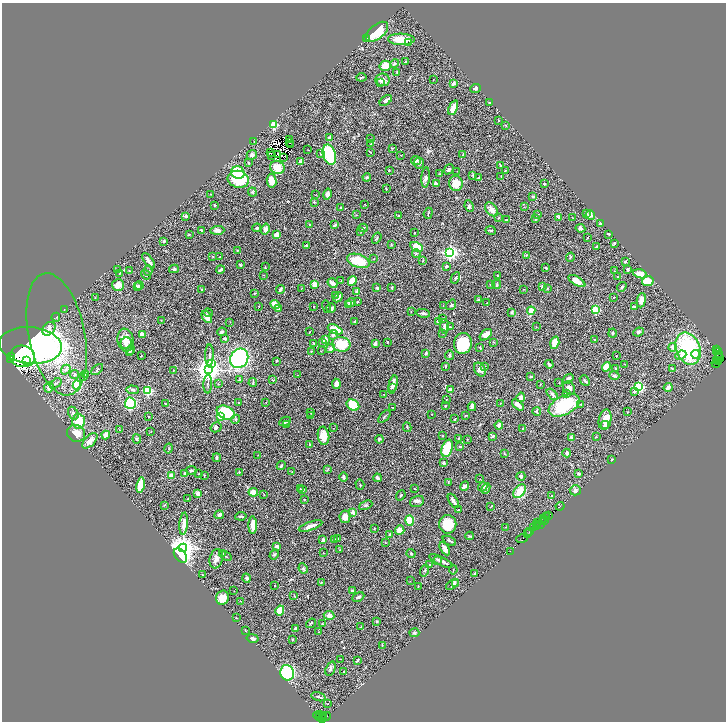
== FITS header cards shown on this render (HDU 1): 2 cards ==
NAXIS1  =                 1448
NAXIS2  =                 1439

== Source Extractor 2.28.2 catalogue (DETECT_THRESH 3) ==
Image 1448 x 1439 px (HDU 1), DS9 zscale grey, zoomed out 1/2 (1 PNG px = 2 x 2 image px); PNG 728 x 724 px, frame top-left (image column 1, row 1438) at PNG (2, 3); each listed source drawn as its Kron ellipse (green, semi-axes under 4 px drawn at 4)
Background 2.33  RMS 0.066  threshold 0.197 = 3 sigma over >= 5 px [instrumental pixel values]
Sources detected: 559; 72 cannot appear on this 1/2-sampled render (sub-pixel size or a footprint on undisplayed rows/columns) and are neither listed nor drawn; the other 487 listed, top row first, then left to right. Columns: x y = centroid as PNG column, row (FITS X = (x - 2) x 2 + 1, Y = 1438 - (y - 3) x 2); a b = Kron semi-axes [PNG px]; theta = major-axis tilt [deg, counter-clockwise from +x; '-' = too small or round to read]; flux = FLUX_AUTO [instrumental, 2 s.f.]
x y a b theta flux
377 32 13 7 38 390
366 39 2 2 - 59
401 39 13 5 -1 250
409 42 2 1 - 50
406 62 4 3 - 13
395 64 4 3 - 24
385 66 6 5 - 160
397 72 3 2 - 8.9
361 77 5 2 - 9.7
383 80 7 6 - 65
433 80 2 1 - 3.7
380 83 2 1 - 14
453 83 3 3 - 37
475 88 6 4 23 26
386 100 7 3 38 32
490 103 3 2 - 6.7
453 108 8 3 66 180
499 120 3 2 - 5.3
273 125 3 3 - 740
506 125 2 2 - 5.3
329 138 4 3 - 41
290 139 2 1 - 4.8
370 139 2 2 - 6.2
254 142 2 2 - 4.6
289 143 2 1 - 6.7
371 144 2 1 - 5.6
290 145 2 1 - 5.2
392 148 4 3 - 11
308 150 2 2 - 5.5
370 152 4 2 - 8.6
270 153 2 1 - 6
321 153 2 2 - 35
277 154 2 1 - 5.7
252 155 5 4 - 38
271 155 3 1 - 2.5
329 155 10 6 -74 680
401 155 3 2 - 4.1
462 155 3 2 - 5.1
284 157 2 2 - 4
416 160 5 4 - 33
301 162 2 2 - 140
248 163 3 2 - 13
419 163 5 5 - 31
500 165 4 1 - 9
277 167 7 6 - 190
449 169 5 4 - 23
389 170 3 3 - 7.4
505 170 2 2 - 7.1
457 171 2 1 - 3.7
238 173 7 6 - 470
440 174 3 3 - 11
473 175 4 3 - 12
501 176 3 1 - 4.5
367 177 4 3 - 14
426 177 10 4 85 43
478 178 3 2 - 9.2
238 179 11 8 -15 600
271 181 7 5 -82 140
456 183 7 6 - 150
436 184 4 3 - 40
544 184 2 2 - 14
386 189 2 2 - 8.1
252 192 4 3 - 13
211 194 2 2 - 3.7
327 194 5 4 - 43
316 195 3 2 - 4.3
533 196 2 2 - 14
314 202 2 2 - 28
365 204 2 2 - 5.3
214 205 2 2 - 15
469 206 6 4 -65 23
524 207 3 2 - 5.6
341 208 3 3 - 13
491 209 8 5 -49 76
428 213 5 2 - 9.6
586 214 3 2 - 24
356 215 2 2 - 7.2
399 215 3 2 - 7.1
538 215 3 3 - 8.3
590 215 5 4 - 35
186 216 4 3 - 34
559 217 4 3 - 28
499 218 3 3 - 8.7
536 218 3 3 - 21
572 218 3 2 - 4.8
507 220 3 2 - 11
601 223 4 2 - 44
309 224 3 2 - 4.5
335 225 4 2 - 22
257 228 4 4 - 21
363 228 5 3 - 13
580 228 5 4 - 32
265 229 5 4 - 74
217 230 7 4 1 53
491 230 5 3 - 18
202 231 4 2 - 27
360 231 2 2 - 11
414 233 2 2 - 4.6
189 234 4 2 - 9
609 234 3 2 - 9.9
277 235 4 3 - 110
377 238 6 3 56 13
587 238 2 2 - 4.7
164 241 3 3 - 17
614 243 2 2 - 17
391 244 4 2 - 9.5
306 245 3 3 - 27
417 247 7 4 -29 210
596 247 3 2 - 19
237 250 3 3 - 8.1
416 253 4 4 - 16
450 253 4 3 - 4000
526 255 3 3 - 11
213 256 2 2 - 8
220 257 3 2 - 12
570 257 5 2 - 11
374 259 2 2 - 4.9
423 260 3 2 - 7
149 261 9 3 -54 44
358 261 12 6 -18 260
625 261 3 3 - 16
240 265 4 3 - 11
446 266 4 3 - 30
265 267 3 2 - 6.8
546 268 4 2 - 14
117 269 3 2 - 4.8
174 269 5 3 - 18
628 269 4 3 - 13
220 270 4 2 - 33
130 271 3 2 - 12
148 271 5 4 - 16
614 271 2 2 - 6.5
119 274 3 2 - 5.6
640 274 7 4 -15 150
146 275 5 3 - 11
263 275 2 2 - 4.4
497 276 2 2 - 7.6
617 277 2 2 - 6.9
455 278 6 3 63 20
341 281 2 2 - 4.6
352 281 5 4 - 200
577 281 9 4 -31 140
648 281 6 5 - 190
333 283 5 3 - 69
497 284 5 3 - 13
118 285 6 6 - 130
314 285 2 2 - 240
490 285 2 2 - 18
137 286 4 3 - 13
139 286 4 4 - 15
543 286 3 3 - 46
391 287 3 3 - 12
622 287 5 3 - 18
377 288 3 3 - 12
202 289 2 2 - 7.7
280 289 4 2 - 42
301 289 3 2 - 4.8
524 289 3 2 - 3.9
547 289 3 2 - 7
357 292 4 3 - 51
255 293 3 2 - 8.9
336 295 3 2 - 9.2
338 297 5 2 - 81
614 297 3 2 - 6.7
95 298 3 1 - 5.4
478 300 3 2 - 30
641 300 7 4 81 86
351 302 5 3 - 53
357 302 3 2 - 7.5
487 303 3 2 - 8.9
275 304 5 3 - 120
348 305 3 3 - 21
443 305 2 1 - 3.3
451 305 5 4 - 19
259 306 3 2 - 4
634 306 3 3 - 11
314 307 2 2 - 4.5
326 307 6 2 -75 16
331 308 5 4 - 25
64 309 2 2 - 5.2
278 309 2 2 - 24
596 310 3 3 - 840
531 311 4 4 - 90
411 312 2 2 - 3.7
512 312 3 2 - 17
208 313 4 3 - 12
423 313 7 3 -9 22
56 317 4 3 - 12
207 317 7 4 -59 91
442 319 4 3 - 22
161 320 2 1 - 4.3
355 321 3 2 - 18
438 321 4 3 - 45
230 322 2 2 - 5.3
444 326 7 4 -85 40
450 327 3 2 - 6.7
536 327 3 2 - 4.3
49 329 7 5 48 50
335 329 8 4 -24 290
222 332 5 4 - 19
309 332 3 2 - 5.8
638 332 5 4 - 23
443 333 2 2 - 4.1
613 333 4 2 - 13
57 334 62 28 -78 870
142 335 3 3 - 97
333 335 5 3 - 25
486 335 7 4 43 87
225 338 3 3 - 30
125 340 11 8 -81 140
325 340 2 2 - 170
595 340 2 2 - 42
323 342 4 3 - 13
387 342 2 2 - 8.7
494 342 3 3 - 6.4
126 343 6 5 - 55
314 343 3 3 - 8.6
463 343 10 9 - 460
555 343 6 4 73 120
341 344 9 7 -10 370
375 344 3 2 - 39
31 345 32 18 -5 2600
673 347 4 3 - 48
331 348 5 3 - 50
480 348 4 3 - 9.4
688 348 17 12 -66 1300
717 349 2 1 - 220
131 350 5 3 - 15
311 351 3 2 - 6.4
321 351 3 2 - 4.7
716 351 2 1 - 77
129 352 3 2 - 7.8
719 352 3 1 - 360
426 353 4 3 - 11
696 354 4 4 - 52
719 354 2 1 - 210
209 355 11 2 89 24
449 355 4 3 - 21
681 355 5 4 - 36
22 356 13 10 -10 1800
141 356 2 1 - 4
616 356 2 1 - 4.7
11 357 2 1 - 350
239 358 10 8 58 1800
719 358 5 2 - 1200
10 360 3 1 - 550
27 361 2 1 - 66
276 361 2 2 - 10
717 361 3 1 - 500
719 361 2 1 - 290
716 363 4 1 - 500
211 364 4 3 - 1000
549 364 4 2 - 26
625 364 2 2 - 4.8
445 366 3 1 - 7.9
484 367 4 3 - 13
606 367 5 4 - 100
615 368 2 2 - 36
672 368 3 3 - 7.6
97 369 7 2 42 13
209 369 4 4 - 13000
66 370 5 4 - 22
173 370 2 2 - 6.9
480 370 7 5 -56 40
86 374 3 3 - 13
74 375 5 4 - 21
297 375 2 2 - 4.8
531 376 3 2 - 11
614 376 5 4 - 21
84 377 4 3 - 10
239 379 3 2 - 6.9
568 379 6 3 39 38
273 380 4 2 - 13
585 381 6 2 -49 13
56 383 6 3 34 15
253 383 4 2 - 9.5
559 383 2 2 - 4.6
208 384 9 2 89 18
218 384 3 2 - 6.2
336 384 5 3 - 63
77 385 4 4 - 390
393 385 9 4 76 55
540 385 3 2 - 6
639 386 3 3 - 1100
49 387 5 4 - 38
392 387 3 3 - 16
668 387 4 2 - 72
569 388 7 5 -60 61
133 390 6 3 -5 22
450 390 2 2 - 160
148 391 3 3 - 1100
634 392 2 2 - 62
384 394 2 2 - 9.9
552 394 6 4 -50 32
566 394 3 2 - 7
521 397 5 4 - 51
446 399 2 2 - 3.9
266 402 3 2 - 6.3
130 403 5 5 - 810
239 403 2 2 - 8.1
500 403 3 2 - 5.3
165 404 3 2 - 6.1
581 404 2 2 - 6.6
353 405 7 5 -30 400
518 405 7 4 -40 58
564 405 17 9 27 600
445 406 3 2 - 6.5
393 407 2 2 - 15
472 407 4 3 - 40
537 411 4 2 - 21
627 412 3 2 - 6.7
73 413 7 4 -59 31
226 413 9 6 -24 790
311 413 2 1 - 3.9
432 414 2 2 - 8.3
310 415 3 2 - 6.7
149 416 2 2 - 11
465 416 3 2 - 7
221 417 4 4 - 110
384 417 7 2 47 16
236 419 5 3 - 14
455 419 4 2 - 9.4
605 420 10 6 79 120
78 421 7 6 - 360
285 421 6 4 28 38
287 424 3 2 - 8.2
499 425 4 3 - 45
605 425 4 3 - 21
216 427 6 4 32 26
407 427 5 2 - 11
333 428 2 1 - 3.1
523 428 3 2 - 8.4
120 430 3 2 - 5.5
151 432 2 1 - 3.6
76 433 9 8 - 140
106 435 4 3 - 82
323 436 9 5 -84 190
442 436 2 2 - 6.4
493 436 4 2 - 18
596 437 2 2 - 9.3
572 438 2 2 - 100
137 439 4 3 - 16
379 439 4 3 - 27
458 439 2 1 - 16
467 439 2 2 - 4.6
90 441 9 5 45 77
310 444 2 2 - 13
460 447 4 2 - 9.1
169 448 5 2 - 7.1
447 448 9 5 73 330
567 453 4 3 - 20
505 454 3 2 - 6.8
258 455 2 1 - 4.1
217 458 4 2 - 23
612 459 2 2 - 9.8
444 463 4 3 - 16
281 466 5 3 - 17
328 469 3 2 - 7.5
191 470 5 3 - 18
239 472 2 2 - 8.8
292 472 2 2 - 5.6
185 473 3 3 - 22
579 473 4 3 - 11
199 474 2 2 - 28
204 475 2 2 - 9.8
171 476 3 3 - 120
521 476 4 4 - 29
343 477 4 3 - 24
377 478 4 3 - 30
480 479 2 1 - 3.5
448 482 4 2 - 7.6
360 484 5 2 - 6.6
141 485 7 4 79 150
465 486 5 2 - 56
483 487 5 3 - 32
300 489 3 3 - 10
415 489 3 1 - 4.9
486 489 6 2 66 37
302 490 2 2 - 23
575 490 5 5 - 39
519 491 8 5 52 240
253 492 4 4 - 110
197 493 3 3 - 72
264 494 3 1 - 4.3
401 495 5 3 - 15
551 496 3 2 - 6
188 499 3 2 - 6.8
304 499 2 2 - 22
417 501 7 5 20 34
453 501 8 3 -58 42
164 505 3 2 - 6.5
366 505 7 3 23 18
491 506 3 1 - 5.2
560 506 4 2 - 470
458 510 2 2 - 13
353 512 2 2 - 160
219 515 5 3 - 29
241 516 6 2 9 14
549 516 2 1 - 250
345 517 6 5 - 76
546 517 4 2 - 810
544 518 3 1 - 660
409 520 5 3 - 220
544 520 3 2 - 610
543 521 2 1 - 580
537 523 3 1 - 580
184 524 11 3 84 88
448 524 9 8 - 280
540 524 3 1 - 500
253 525 8 3 -90 110
536 525 4 2 - 420
311 526 12 3 19 66
505 527 3 2 - 5.3
537 527 2 1 - 180
374 528 2 2 - 7.3
534 528 3 1 - 590
400 530 5 4 - 74
530 531 3 1 - 270
528 533 3 1 - 340
389 534 4 2 - 6.7
470 536 4 2 - 8.4
522 538 6 2 13 810
335 539 2 2 - 7
337 539 2 2 - 21
323 540 3 3 - 22
449 541 7 2 -25 18
385 543 3 2 - 7.5
277 546 3 3 - 29
183 548 4 4 - 13000
445 549 7 3 -59 76
340 550 2 2 - 4
510 551 2 1 - 140
323 553 2 2 - 5
411 553 4 3 - 15
223 554 3 2 - 9
274 555 5 3 - 16
180 556 8 5 -51 1800
225 556 7 2 -33 15
216 559 10 6 74 67
438 560 2 2 - 25
441 561 13 3 -25 63
430 565 3 3 - 8.9
303 568 5 4 - 17
425 570 6 2 72 12
453 570 4 1 - 6.2
475 574 4 2 - 14
202 575 3 2 - 5.7
246 578 4 4 - 29
410 581 2 1 - 3.6
321 583 4 2 - 7.7
452 584 7 3 39 20
455 584 3 3 - 13
275 585 2 1 - 5.7
418 586 3 2 - 4.8
234 591 2 1 - 4.6
352 591 3 3 - 32
294 596 3 2 - 7.7
358 597 6 3 27 26
223 598 7 6 - 130
240 601 2 2 - 6.1
280 610 5 3 - 220
329 615 5 3 - 71
237 618 3 2 - 4.6
376 621 3 2 - 11
311 623 5 3 - 16
322 624 4 3 - 9.4
361 627 2 2 - 5.4
296 629 2 2 - 37
245 630 3 2 - 6.3
319 632 3 2 - 6.2
414 633 5 4 - 20
252 638 6 3 -11 32
292 639 3 3 - 12
382 645 3 2 - 6.5
341 659 2 1 - 8
357 660 3 2 - 14
330 669 7 4 69 32
344 672 2 1 - 7.1
287 673 8 7 - 990
318 697 7 3 -16 17
328 704 3 2 - 5.6
318 716 4 2 - 670
321 716 5 1 - 1100
324 716 2 1 - 230
327 716 4 2 - 250
319 717 2 2 - 400
322 718 3 2 - 910
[72 sub-pixel or undisplayed-footprint detections neither listed nor drawn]